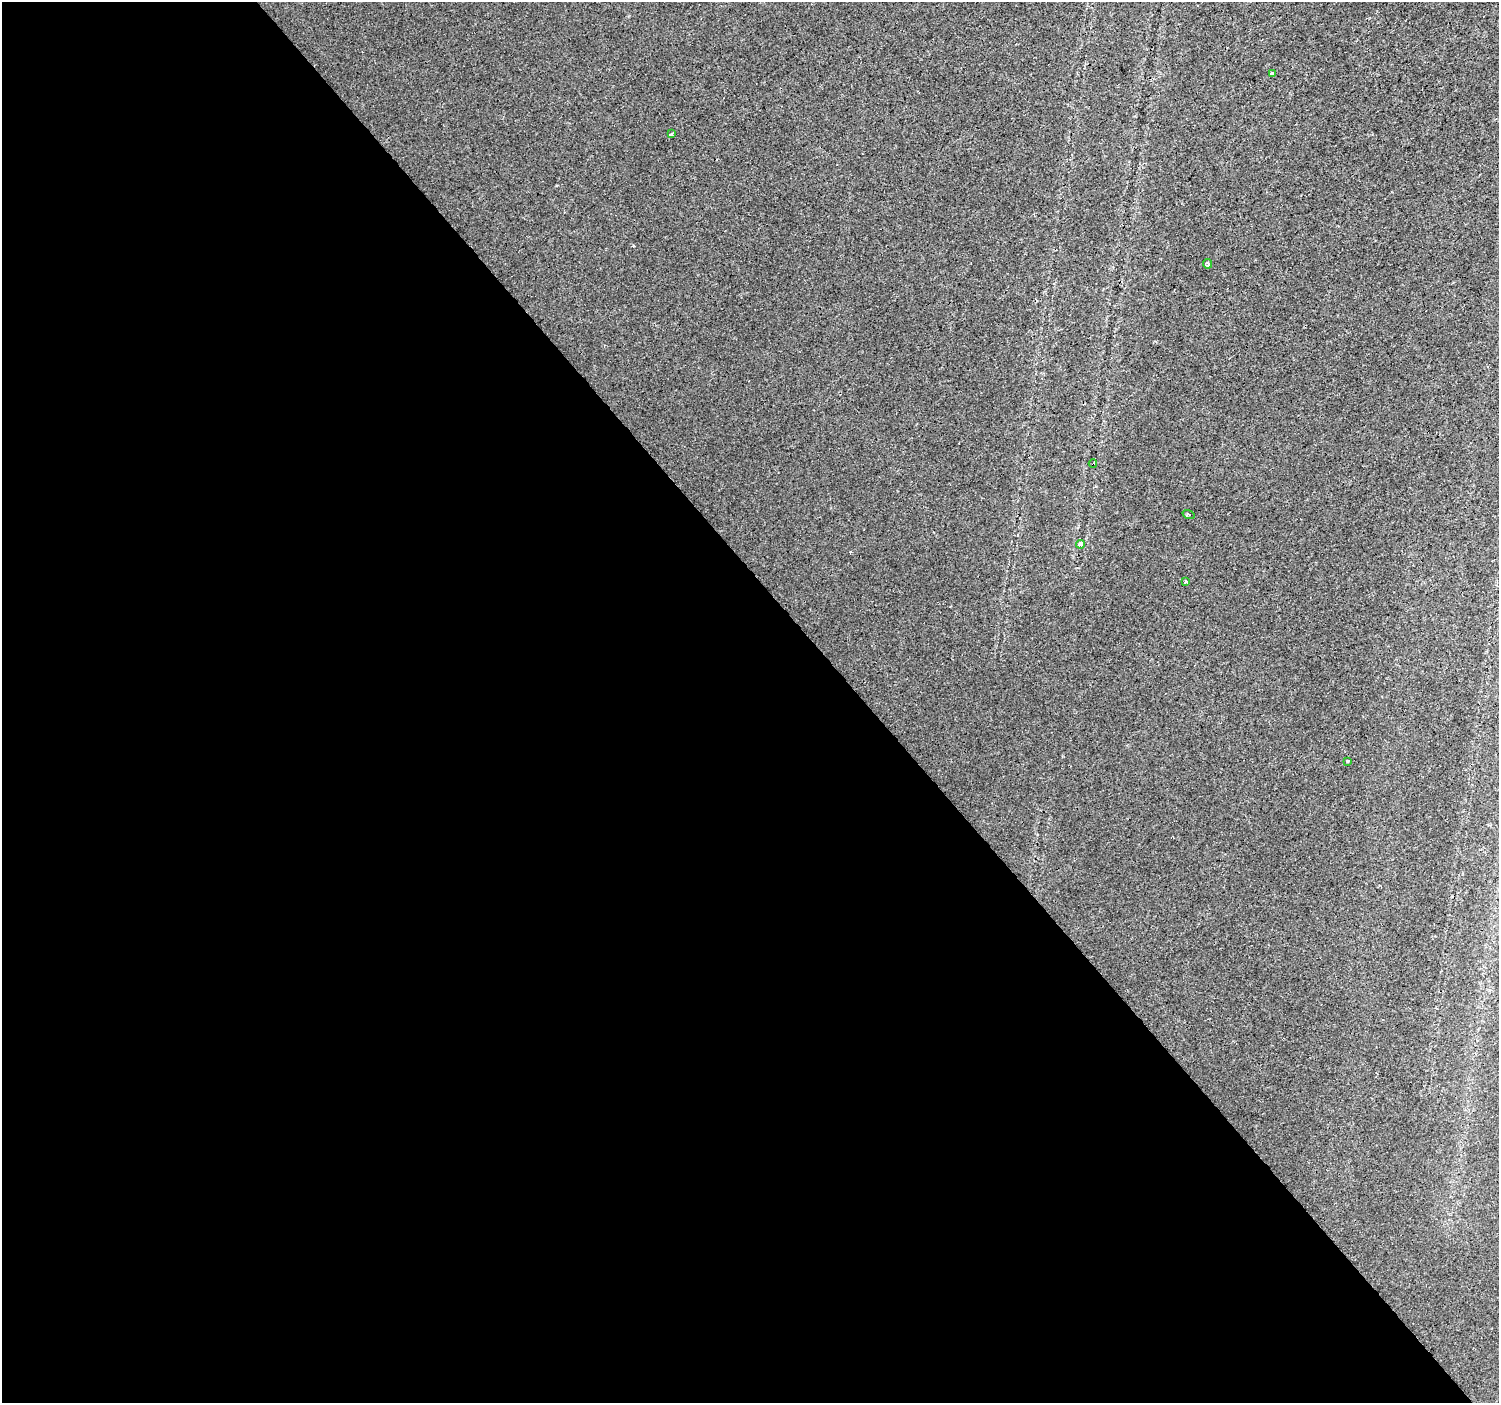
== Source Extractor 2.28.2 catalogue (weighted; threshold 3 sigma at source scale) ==
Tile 9 of 4 x 4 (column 1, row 3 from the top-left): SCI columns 2-1498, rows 1599-2999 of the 5988 x 5937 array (HDU 1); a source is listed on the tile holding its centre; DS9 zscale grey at full resolution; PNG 1501 x 1405 px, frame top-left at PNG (2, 2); each listed source drawn as its Kron ellipse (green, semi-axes under 4 px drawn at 4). Shown black and unused: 58% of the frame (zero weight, under 3 of 4 exposures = <1% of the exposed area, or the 3 px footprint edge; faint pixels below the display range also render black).
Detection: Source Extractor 2.28.2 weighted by HDU 2 'WHT'; one run over the whole footprint, this tile lists its part. Background 0.0136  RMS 0.0034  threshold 0.0151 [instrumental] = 3 sigma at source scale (4.5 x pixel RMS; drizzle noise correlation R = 1.50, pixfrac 1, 0.0396/0.0396 arcsec/px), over >= 5 px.
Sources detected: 10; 2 cosmic-ray / hot-pixel residue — neither listed nor drawn; the other 8 listed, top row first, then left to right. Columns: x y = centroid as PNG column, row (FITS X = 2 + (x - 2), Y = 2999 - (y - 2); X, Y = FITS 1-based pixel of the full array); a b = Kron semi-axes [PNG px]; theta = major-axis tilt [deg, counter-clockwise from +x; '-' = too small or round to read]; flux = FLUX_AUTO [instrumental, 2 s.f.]
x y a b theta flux
1272 74 3 3 - 6.3
672 134 4 3 - 1.6
1208 264 5 3 - 0.68
1093 464 4 2 - 0.99
1188 514 6 2 -19 0.43
1080 544 4 3 - 11
1186 581 3 3 - 2.1
1347 761 3 3 - 0.65
Overlapping masked pixels (flux is a lower limit): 1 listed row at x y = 1093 464